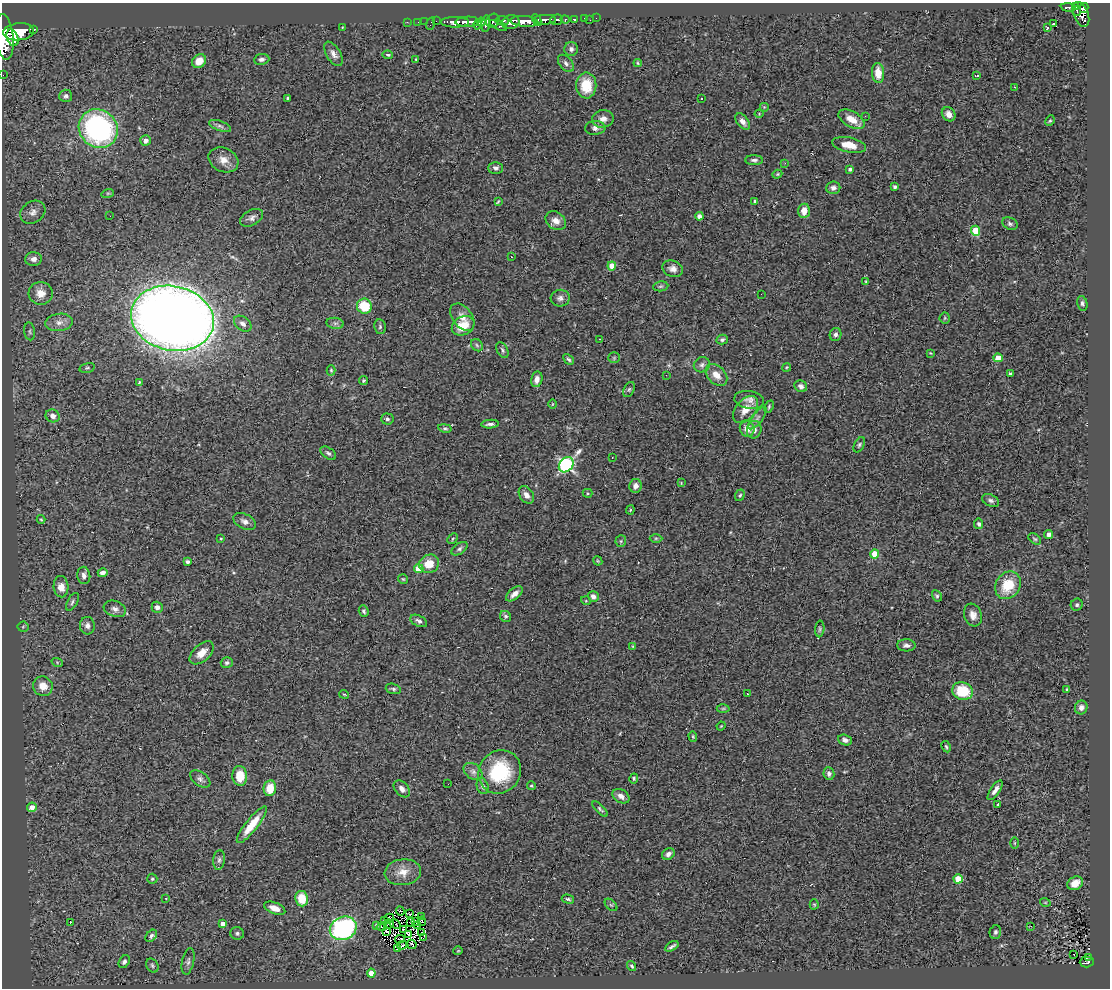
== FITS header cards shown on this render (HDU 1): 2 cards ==
NAXIS1  =                 1108
NAXIS2  =                  986

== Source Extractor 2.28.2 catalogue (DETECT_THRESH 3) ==
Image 1108 x 986 px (HDU 1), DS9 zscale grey, 1 PNG px = 1 image px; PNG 1112 x 990 px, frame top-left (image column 1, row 986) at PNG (2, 3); each listed source drawn as its Kron ellipse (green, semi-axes under 4 px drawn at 4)
Background 0.894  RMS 0.071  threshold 0.212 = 3 sigma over >= 5 px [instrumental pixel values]
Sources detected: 274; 6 with non-positive FLUX_AUTO (blend fragments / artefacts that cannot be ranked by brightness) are neither listed nor drawn; the other 268 listed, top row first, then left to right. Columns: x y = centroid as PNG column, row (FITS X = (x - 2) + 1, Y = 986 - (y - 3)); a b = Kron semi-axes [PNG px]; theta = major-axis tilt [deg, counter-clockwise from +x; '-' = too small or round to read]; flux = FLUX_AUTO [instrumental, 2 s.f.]
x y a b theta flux
1068 7 7 4 -6 160
1075 7 3 3 - 190
1084 8 5 4 - 430
1077 11 5 2 - 88
1081 14 13 7 -70 740
584 18 2 2 - 16
596 18 2 2 - 8.4
574 19 4 3 - 83
502 20 7 4 -4 380
537 20 6 4 -62 530
545 20 11 4 1 1000
556 20 6 5 - 290
565 20 4 3 - 150
590 20 3 2 - 4.2
436 21 2 2 - 13
493 21 7 6 - 420
524 21 14 5 -5 2100
407 22 2 2 - 15
418 22 2 2 - 14
425 22 2 2 - 12
455 22 14 5 0 1400
468 22 12 5 3 1300
481 22 4 3 - 350
511 22 9 7 15 1000
486 23 8 3 81 420
430 24 6 2 71 34
478 24 5 3 - 300
1054 24 4 3 - 11
498 25 9 4 -25 250
342 27 2 2 - 3.5
1047 28 3 3 - 12
34 29 3 3 - 120
19 32 15 8 5 3800
4 37 23 9 -83 4800
12 38 9 5 -70 1600
571 49 7 7 - 17
333 54 13 7 -59 29
388 55 5 3 - 6.3
262 59 8 5 7 13
416 59 3 3 - 4.7
199 61 7 6 - 56
566 63 10 6 -51 17
638 63 4 4 - 5
878 73 10 6 -85 67
3 75 2 2 - 9.2
977 76 4 2 - 4.4
586 85 13 10 89 130
1015 87 3 2 - 6
66 96 6 6 - 14
287 98 3 3 - 6.1
701 99 3 3 - 13
764 107 5 5 - 6
759 114 4 4 - 4.4
949 114 7 6 - 32
865 116 2 2 - 2.9
603 119 11 8 10 33
852 119 14 7 -29 68
743 121 9 5 -53 22
1050 121 5 4 - 6
220 126 11 5 -20 15
595 128 10 7 4 20
98 129 20 18 -43 970
145 141 5 5 - 20
849 145 17 7 -11 68
223 160 15 12 -26 46
754 160 9 5 -2 14
785 163 3 3 - 4.8
496 168 7 6 - 15
850 169 3 3 - 10
777 174 5 4 - 5.6
895 187 4 3 - 9.8
833 188 7 6 - 17
108 193 6 4 18 6.1
498 201 4 2 - 4.7
755 201 3 3 - 9
804 211 7 6 - 45
33 212 13 10 35 29
110 216 2 2 - 3.6
699 216 4 4 - 19
252 218 12 7 29 21
556 221 11 8 -36 31
1010 224 8 6 -26 12
976 231 5 4 - 150
511 257 2 2 - 5.6
33 259 8 7 - 25
612 266 4 4 - 57
673 269 10 8 -23 26
866 282 4 3 - 5.9
661 286 8 5 7 8.7
41 293 12 11 - 61
761 294 2 2 - 2.4
560 298 9 8 - 20
1082 303 7 5 -75 11
364 306 7 7 - 150
462 317 15 10 -53 47
172 318 42 32 -12 7900
945 318 5 5 - 5.9
59 322 14 8 7 36
335 323 8 5 -7 14
243 324 10 6 -37 21
463 326 12 9 28 100
380 327 7 5 -80 10
30 331 9 5 -81 12
835 335 7 5 78 15
600 339 2 2 - 3.6
722 340 6 4 17 12
477 345 7 5 -48 7.9
502 350 8 5 -63 12
930 353 4 3 - 4.1
614 358 5 5 - 7
998 358 4 4 - 99
568 359 6 4 -45 9.7
702 365 8 7 - 16
787 367 4 3 - 4.4
87 368 8 4 14 9.3
331 370 5 4 - 5.4
1010 374 4 3 - 8.7
666 375 3 3 - 4.1
716 375 13 8 -45 49
537 379 8 5 77 27
364 380 4 4 - 6.2
139 382 3 3 - 4.9
801 386 6 5 - 17
629 389 8 5 63 9.7
749 400 15 9 -9 29
552 404 5 3 - 3.7
769 407 6 4 65 7.7
746 409 16 9 50 56
53 416 7 6 - 30
757 418 13 5 53 19
387 419 6 5 - 12
490 424 9 3 5 13
445 428 7 4 -11 8.4
747 428 8 7 - 46
754 430 9 7 76 18
859 445 8 5 62 8.8
328 453 9 5 -35 11
612 457 2 2 - 2.6
566 465 8 6 46 1100
681 483 4 4 - 3.9
635 486 7 6 - 23
587 493 5 4 - 5.6
526 495 9 6 -58 25
740 495 6 4 70 7.8
991 500 9 5 -26 13
630 510 4 4 - 6.5
41 519 4 4 - 4.5
245 521 12 7 -26 22
979 524 5 4 - 12
1049 534 4 4 - 24
656 538 6 4 0 6.7
221 539 3 2 - 4.8
453 539 6 4 46 5.9
1035 539 7 4 -38 7.4
621 541 6 5 - 7.5
460 549 9 5 35 12
875 554 4 4 - 130
598 561 5 3 - 4.7
187 562 4 3 - 13
429 564 10 9 - 78
419 569 4 4 - 98
103 573 5 4 - 22
84 575 9 6 -86 22
403 579 5 5 - 5.9
1008 585 15 12 55 140
61 587 11 7 -85 48
514 594 10 5 39 26
593 596 5 5 - 21
937 596 6 4 -61 8
586 601 5 3 - 3.8
72 602 10 5 62 11
1077 605 6 5 - 11
157 607 5 5 - 19
115 609 11 8 -19 23
364 611 6 5 - 9.9
973 615 12 8 -72 32
505 616 6 5 - 8.5
419 621 9 5 -26 16
87 626 9 7 -89 21
23 627 5 5 - 6.1
820 629 8 4 85 8.7
906 645 9 6 -2 17
633 646 4 3 - 4.2
202 653 14 8 42 54
57 662 6 3 -19 4.6
227 663 6 5 - 9.7
43 686 10 9 - 53
393 689 8 5 -18 9.4
1067 689 3 3 - 5.3
963 691 10 8 -17 160
344 694 5 3 - 4.9
747 694 2 2 - 3.5
1081 707 7 6 - 20
723 708 6 4 1 7
721 726 5 3 - 3.6
693 736 5 4 - 5.4
845 740 7 5 -20 17
946 747 6 4 -63 6.3
473 772 10 7 -38 20
500 772 22 20 50 300
829 774 6 5 - 19
240 776 10 7 -86 93
634 778 5 4 - 7.2
200 779 11 6 -35 18
448 784 3 2 - 4.5
483 786 8 5 -72 15
531 786 4 4 - 6
270 788 8 6 81 98
402 789 10 6 -47 25
995 790 11 4 56 21
621 796 9 6 -30 28
998 805 3 3 - 13
32 807 5 5 - 37
600 809 10 4 -45 9.3
252 825 23 6 51 93
1015 843 6 4 -90 5.6
668 854 7 5 33 20
219 860 9 6 82 14
403 872 18 13 6 66
152 879 5 5 - 6.5
958 879 4 4 - 120
1075 883 8 6 31 44
166 898 3 3 - 3.9
302 899 8 6 -83 99
568 899 6 3 -15 7.8
1045 902 5 3 - 4.2
814 904 5 4 - 5.8
611 905 7 4 -44 7.8
275 908 11 5 -21 44
400 911 5 2 - 8.1
409 914 4 2 - 7.3
421 917 2 2 - 3.8
389 918 5 3 - 8.6
385 920 3 2 - 9.4
415 921 4 3 - 7.9
422 921 5 2 - 2.8
70 923 3 2 - 23
411 923 3 2 - 0.25
223 924 4 4 - 37
389 924 5 2 - 1.8
395 924 6 2 -30 1.3
376 925 4 4 - 7.9
418 925 3 2 - 4
382 926 5 3 - 8.1
1031 926 3 2 - 8.9
343 928 14 11 23 750
403 929 3 2 - 8
387 931 3 2 - 3.1
422 932 2 2 - 4.4
995 932 7 5 75 11
237 933 7 6 - 11
409 934 3 3 - 7.1
151 936 7 4 48 11
424 937 4 2 - 3.3
400 939 5 3 - 0.26
412 944 5 2 - 1.8
402 945 5 2 - 5.3
672 946 7 3 31 11
398 948 3 2 - 4.2
458 951 5 3 - 3.6
1074 955 3 2 - 3.9
1088 957 3 2 - 28
188 961 13 6 78 18
124 962 7 5 58 12
1087 962 7 5 1 160
152 965 7 5 -59 11
632 966 5 3 - 6.6
371 973 4 4 - 57
At the frame edge (FLAGS 8, measured only in part): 2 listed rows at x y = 4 37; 3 75
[6 non-positive-flux detections neither listed nor drawn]